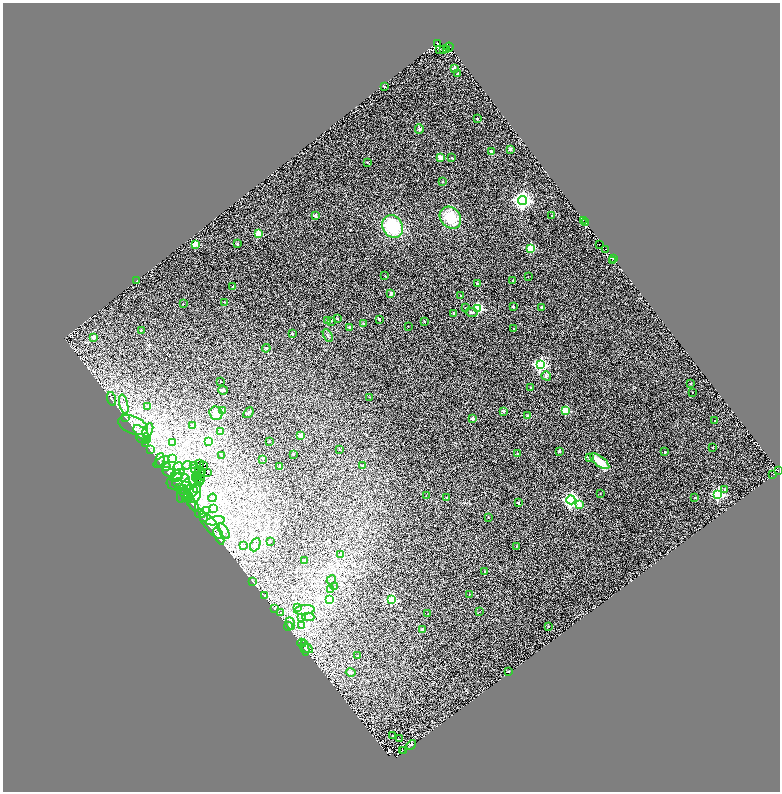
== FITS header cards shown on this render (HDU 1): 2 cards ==
NAXIS1  =                 1555
NAXIS2  =                 1579

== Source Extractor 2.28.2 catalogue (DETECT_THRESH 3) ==
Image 1555 x 1579 px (HDU 1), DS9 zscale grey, zoomed out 1/2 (1 PNG px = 2 x 2 image px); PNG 782 x 794 px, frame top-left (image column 2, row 1578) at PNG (3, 3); each listed source drawn as its Kron ellipse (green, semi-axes under 4 px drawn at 4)
Background 0.788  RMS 0.77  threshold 2.32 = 3 sigma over >= 5 px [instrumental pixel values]
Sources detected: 248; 49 cannot appear on this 1/2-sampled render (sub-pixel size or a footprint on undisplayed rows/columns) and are neither listed nor drawn; the other 199 listed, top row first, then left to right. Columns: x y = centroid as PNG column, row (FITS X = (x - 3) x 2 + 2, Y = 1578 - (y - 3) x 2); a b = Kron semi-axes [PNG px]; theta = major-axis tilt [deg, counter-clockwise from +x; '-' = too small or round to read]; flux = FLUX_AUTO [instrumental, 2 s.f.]
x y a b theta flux
437 43 3 2 - 950
449 47 4 2 - 740
447 49 3 1 - 45
440 50 2 1 - 230
444 50 2 2 - 360
454 69 2 2 - 1400
458 74 2 2 - 380
384 86 2 2 - 120
477 119 2 2 - 240
419 129 5 4 - 330
510 149 2 2 - 990
491 151 2 2 - 500
440 157 2 2 - 1600
452 158 2 2 - 210
367 162 2 2 - 110
443 182 2 2 - 88
522 200 4 4 - 61000
551 215 2 1 - 81
316 216 2 2 - 910
450 218 12 9 -46 4000
583 221 2 2 - 98
585 222 2 1 - 76
393 226 12 10 -59 7400
258 234 3 2 - 3200
195 244 3 2 - 3500
237 244 2 2 - 340
600 244 3 1 - 21
530 248 3 3 - 5200
605 249 2 1 - 110
613 258 2 1 - 460
612 260 2 1 - 120
385 276 2 2 - 96
528 277 2 2 - 51
136 281 2 2 - 830
513 281 2 2 - 110
477 283 2 2 - 310
233 286 2 2 - 110
391 294 2 2 - 1000
461 296 2 2 - 93
224 302 3 2 - 61
183 304 2 2 - 130
513 307 2 2 - 420
541 307 2 2 - 310
465 308 2 2 - 98
478 308 3 3 - 11000
471 312 6 3 -11 420
454 313 2 2 - 630
337 318 3 2 - 200
379 319 2 2 - 280
327 320 2 2 - 140
331 321 2 2 - 99
424 321 2 2 - 180
364 324 2 2 - 210
408 326 2 1 - 37
350 327 2 2 - 720
513 328 2 2 - 100
141 330 2 2 - 200
292 333 2 2 - 270
328 336 7 3 -61 200
94 338 2 2 - 1200
266 348 4 3 - 150
540 365 4 4 - 25000
546 376 5 4 - 250
221 381 2 2 - 120
690 384 2 2 - 230
531 388 2 2 - 390
223 390 5 3 - 490
692 392 2 2 - 100
369 397 2 1 - 37
112 399 7 2 -73 110
124 404 10 3 -76 550
148 407 3 3 - 210
222 410 2 2 - 2200
566 410 3 3 - 5100
503 411 2 2 - 660
216 413 7 6 - 1400
248 413 6 3 50 210
527 416 2 2 - 680
126 417 2 2 - 76
472 418 2 2 - 880
715 421 2 2 - 120
133 425 16 8 -22 1700
193 425 2 2 - 930
148 430 7 4 64 650
221 432 3 3 - 4100
141 433 9 5 -42 910
301 436 2 2 - 1600
142 439 6 3 -25 240
147 440 3 2 - 130
208 441 3 3 - 7300
269 441 2 2 - 120
173 443 4 2 - 120
146 444 3 2 - 63
713 447 2 1 - 83
151 450 4 3 - 130
340 450 2 2 - 67
559 451 2 2 - 480
665 452 2 2 - 260
293 454 2 2 - 300
517 454 2 2 - 180
221 456 2 2 - 51
173 458 3 3 - 590
590 458 3 3 - 210
262 459 2 2 - 140
160 460 7 4 75 340
600 461 11 5 -36 2200
161 462 8 3 31 300
200 463 3 1 - 45
187 465 4 2 - 140
195 465 2 2 - 70
363 465 2 2 - 130
166 466 4 3 - 240
204 466 2 1 - 41
280 466 2 2 - 140
178 467 5 3 - 290
194 469 2 1 - 34
198 470 3 2 - 88
202 471 2 1 - 120
778 471 2 1 - 59
169 472 7 4 -30 420
207 473 3 1 - 54
177 474 8 3 24 630
201 474 2 1 - 160
773 475 3 1 - 100
176 477 7 4 10 570
198 477 4 2 - 130
196 478 3 1 - 100
198 479 2 2 - 38
200 479 2 1 - 50
178 481 12 9 11 1600
199 481 2 1 - 46
183 485 11 3 -12 680
179 487 4 3 - 180
182 489 5 4 - 210
197 489 4 4 - 440
725 490 3 2 - 140
184 491 12 5 70 830
195 493 9 6 78 1000
600 493 2 1 - 71
190 494 9 3 39 450
718 494 4 4 - 19000
186 495 9 1 -50 180
426 496 2 1 - 53
213 498 4 3 - 160
447 498 2 2 - 340
695 498 2 2 - 240
190 500 11 3 -68 390
571 500 4 4 - 39000
518 503 2 2 - 360
193 505 8 3 -53 310
580 505 3 2 - 1600
213 509 3 2 - 130
207 510 4 3 - 190
200 514 5 2 - 100
488 517 2 1 - 59
203 518 2 1 - 37
215 521 9 3 10 600
211 525 17 6 -52 920
224 531 9 4 -57 600
219 536 9 3 -66 420
270 541 2 2 - 65
255 545 7 4 64 430
243 546 3 3 - 120
516 546 3 2 - 48
340 555 3 3 - 360
305 560 2 2 - 770
485 572 2 2 - 290
331 580 5 1 - 76
252 581 2 2 - 53
334 587 3 3 - 120
331 589 3 3 - 440
469 594 2 1 - 50
264 596 4 1 - 52
329 599 3 3 - 6700
392 600 3 3 - 9000
298 607 4 2 - 190
274 608 3 2 - 88
304 610 10 5 4 720
479 612 2 2 - 58
280 613 4 3 - 180
428 613 2 1 - 35
308 617 6 2 -2 210
302 618 4 2 - 160
290 623 6 4 -70 520
301 625 4 2 - 140
288 626 4 3 - 220
548 626 2 2 - 100
422 629 2 2 - 730
302 643 4 3 - 160
305 648 8 2 -79 190
307 648 6 3 -27 290
357 656 2 2 - 91
351 672 5 3 - 190
509 672 2 2 - 54
393 735 2 2 - 120
399 739 2 2 - 56
411 745 5 2 - 100
402 750 2 1 - 42
404 750 4 3 - 100
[49 sub-pixel or undisplayed-footprint detections neither listed nor drawn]